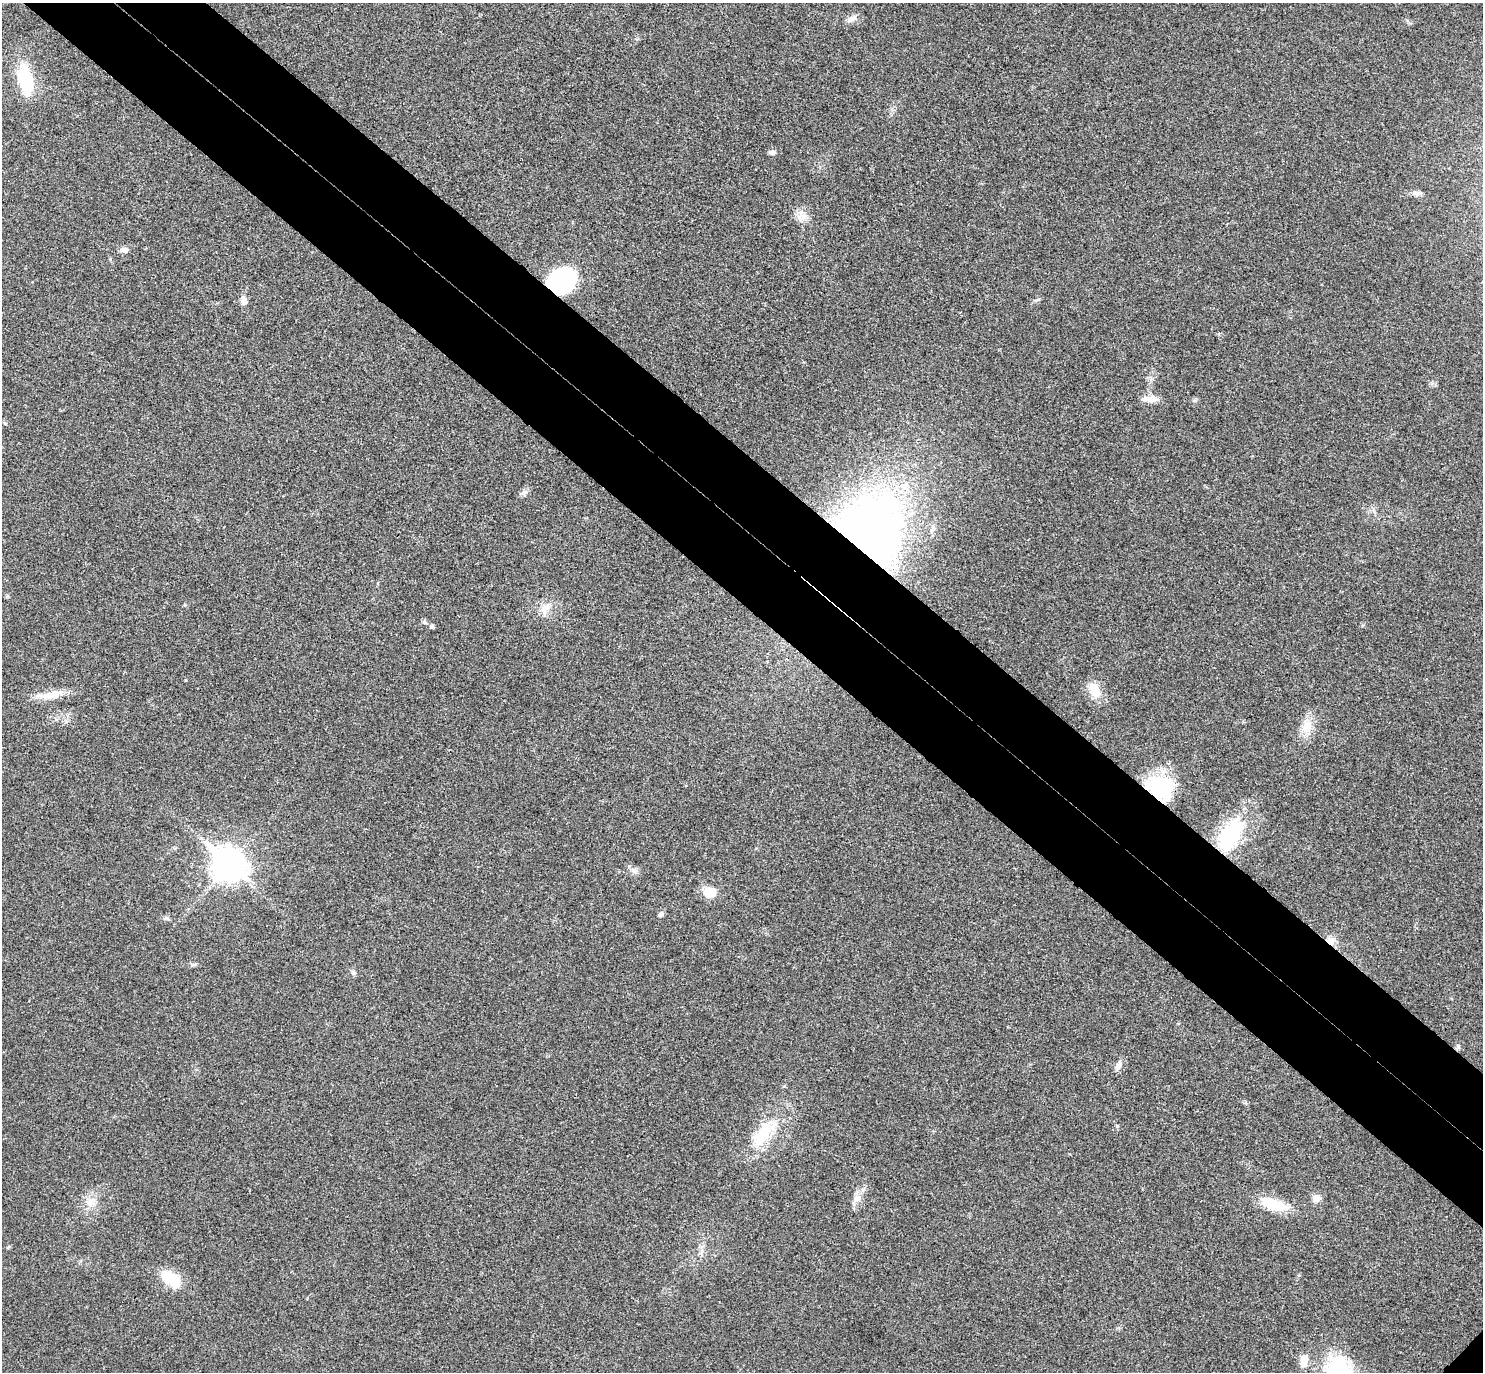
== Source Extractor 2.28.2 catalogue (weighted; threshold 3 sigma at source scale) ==
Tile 11 of 4 x 4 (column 3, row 3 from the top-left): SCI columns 3006-4486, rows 1571-2940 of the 6013 x 6020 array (HDU 1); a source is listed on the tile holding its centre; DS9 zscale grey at full resolution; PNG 1485 x 1374 px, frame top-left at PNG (2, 3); no overlay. Shown black and unused: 10% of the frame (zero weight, under 3 of 4 exposures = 6% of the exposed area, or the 3 px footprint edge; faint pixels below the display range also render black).
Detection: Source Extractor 2.28.2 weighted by HDU 2 'WHT'; one run over the whole footprint, this tile lists its part. Background 0.0295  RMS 0.0047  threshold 0.0214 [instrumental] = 3 sigma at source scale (4.5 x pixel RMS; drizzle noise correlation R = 1.50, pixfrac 1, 0.05/0.05 arcsec/px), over >= 5 px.
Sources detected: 36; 2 inside a brighter listed object's ellipse — not listed separately; the other 34 listed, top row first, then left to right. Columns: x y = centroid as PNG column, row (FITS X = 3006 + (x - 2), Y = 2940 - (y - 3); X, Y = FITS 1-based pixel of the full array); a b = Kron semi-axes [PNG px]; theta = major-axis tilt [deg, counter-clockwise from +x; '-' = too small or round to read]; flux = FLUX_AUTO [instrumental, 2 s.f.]
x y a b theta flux
851 19 13 7 26 2.6
25 80 20 9 -82 38
773 152 8 5 -4 1.4
1418 193 11 6 5 1.7
802 216 10 6 -65 2.6
124 250 10 6 -6 1.9
562 281 22 17 31 74
244 301 12 7 -82 2.9
1150 399 17 9 18 3.7
525 492 8 6 34 1.5
869 533 69 63 79 270
545 608 16 10 41 4.5
424 622 6 5 - 0.89
431 627 6 5 - 0.92
1094 690 22 13 -66 7.6
51 695 32 10 9 7.5
1307 727 19 12 63 7
1160 787 28 25 -26 31
1230 835 46 22 59 35
228 864 13 10 -41 710
634 871 9 8 - 2
710 892 13 11 -5 7.9
660 914 7 6 - 1.5
1330 941 9 7 -34 4.5
353 973 7 5 -42 0.97
1458 1046 7 4 72 0.82
1118 1066 14 7 53 2.4
762 1134 39 17 56 19
857 1198 12 4 30 1.6
1316 1199 11 8 30 2.9
91 1202 13 11 62 4.4
1274 1204 32 11 -19 15
171 1279 27 15 -35 13
1340 1371 43 24 -23 33
Overlapping masked pixels (flux is a lower limit): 4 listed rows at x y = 562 281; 869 533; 1160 787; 1330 941
Isophote crosses this tile's border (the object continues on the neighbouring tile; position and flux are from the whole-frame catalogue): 1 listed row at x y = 1340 1371
Unlisted compact peaks at least as high as the median listed source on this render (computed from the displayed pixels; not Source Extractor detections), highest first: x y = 1117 1126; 192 965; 1036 300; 185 605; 1432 383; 185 680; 1407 20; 1195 400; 110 259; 1374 511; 1363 625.